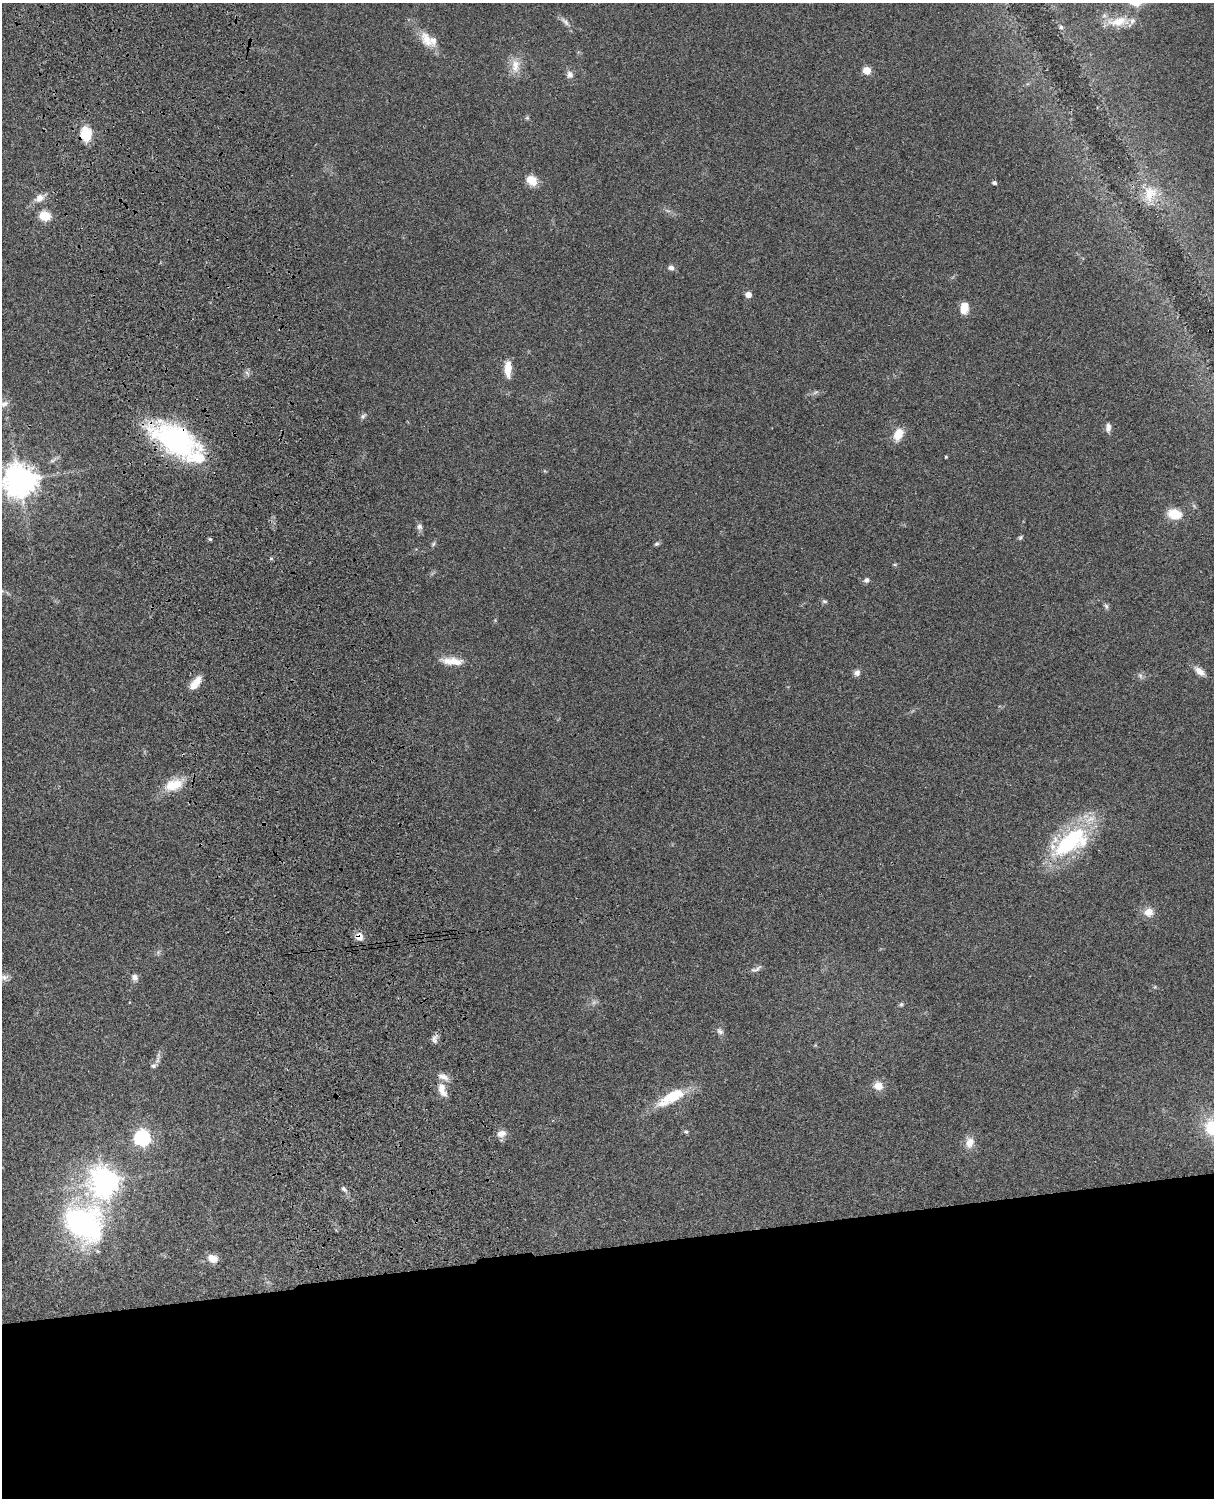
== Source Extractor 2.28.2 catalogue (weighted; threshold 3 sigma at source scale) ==
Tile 11 of 4 x 3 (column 3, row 3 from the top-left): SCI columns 2546-3757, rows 277-1772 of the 5088 x 4926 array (HDU 1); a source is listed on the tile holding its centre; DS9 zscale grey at full resolution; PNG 1216 x 1500 px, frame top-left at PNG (2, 3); no overlay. Shown black and unused: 17% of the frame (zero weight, under 3 of 4 exposures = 6% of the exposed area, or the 3 px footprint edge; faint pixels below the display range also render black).
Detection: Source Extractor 2.28.2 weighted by HDU 2 'WHT'; one run over the whole footprint, this tile lists its part. Background 0.0779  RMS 0.0058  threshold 0.0263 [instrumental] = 3 sigma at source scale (4.5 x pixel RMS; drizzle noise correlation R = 1.50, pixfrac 1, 0.05/0.05 arcsec/px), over >= 5 px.
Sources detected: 68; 4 inside a brighter listed object's ellipse — not listed separately; the other 64 listed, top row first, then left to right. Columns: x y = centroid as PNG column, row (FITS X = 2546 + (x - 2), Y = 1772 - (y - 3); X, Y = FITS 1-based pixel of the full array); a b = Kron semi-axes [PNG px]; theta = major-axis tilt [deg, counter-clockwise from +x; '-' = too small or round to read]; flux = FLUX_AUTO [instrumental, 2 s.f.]
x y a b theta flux
1118 21 26 11 12 12
565 22 16 5 -42 2.6
1061 27 5 5 - 1
427 39 25 13 -59 9.4
515 66 22 11 89 7.5
867 70 6 5 - 10
570 75 10 8 -78 2.8
527 118 6 4 18 0.74
86 134 16 12 -83 14
532 180 12 9 -35 9
994 183 6 5 - 1.1
1150 194 24 18 76 13
39 198 14 10 32 4.6
45 216 6 5 - 35
671 268 9 7 -15 1.9
748 295 5 5 - 4.9
964 308 11 8 82 7.8
508 369 19 7 -90 8.1
815 392 9 4 31 1.2
3 404 16 7 18 3.3
363 416 9 5 38 1.3
1108 427 12 7 89 2.8
898 434 13 9 63 9.6
175 440 53 27 -28 99
946 457 4 3 - 0.57
19 481 10 10 - 940
1174 514 14 10 -11 12
419 527 9 7 -88 2.1
1020 538 6 5 - 0.97
210 539 6 3 -44 0.68
433 544 8 4 55 1
656 544 7 5 30 1.1
866 580 7 6 - 1.6
2 590 7 5 -35 1.1
824 601 7 4 -7 0.98
1106 606 8 5 -71 1.3
452 661 28 9 -5 8.7
1199 671 15 7 -40 4.4
857 673 8 7 - 2.3
1140 676 8 6 -69 1.5
195 683 17 8 53 7.1
173 785 26 15 17 13
1070 842 47 22 34 65
1149 912 13 11 11 5.5
359 936 10 9 - 4.4
756 969 16 5 22 2.1
4 977 12 8 4 2.5
135 977 8 7 - 2.6
901 1004 6 5 - 0.94
720 1031 10 7 -44 2.1
434 1039 12 7 88 2.4
153 1066 8 6 43 1.7
878 1086 10 9 - 5.8
442 1090 18 9 -69 6.7
671 1097 37 12 30 21
1213 1127 22 20 -46 24
686 1132 6 5 - 1
502 1133 13 8 19 3.8
142 1138 7 7 - 150
970 1143 14 10 70 5.4
104 1182 10 9 - 620
344 1189 9 6 -45 1.6
85 1224 58 47 -38 99
212 1259 12 9 -21 5.3
Overlapping masked pixels (flux is a lower limit): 3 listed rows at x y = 86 134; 175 440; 359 936
Isophote crosses this tile's border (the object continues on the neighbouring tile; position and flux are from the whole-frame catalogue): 4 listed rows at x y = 3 404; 19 481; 2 590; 1213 1127